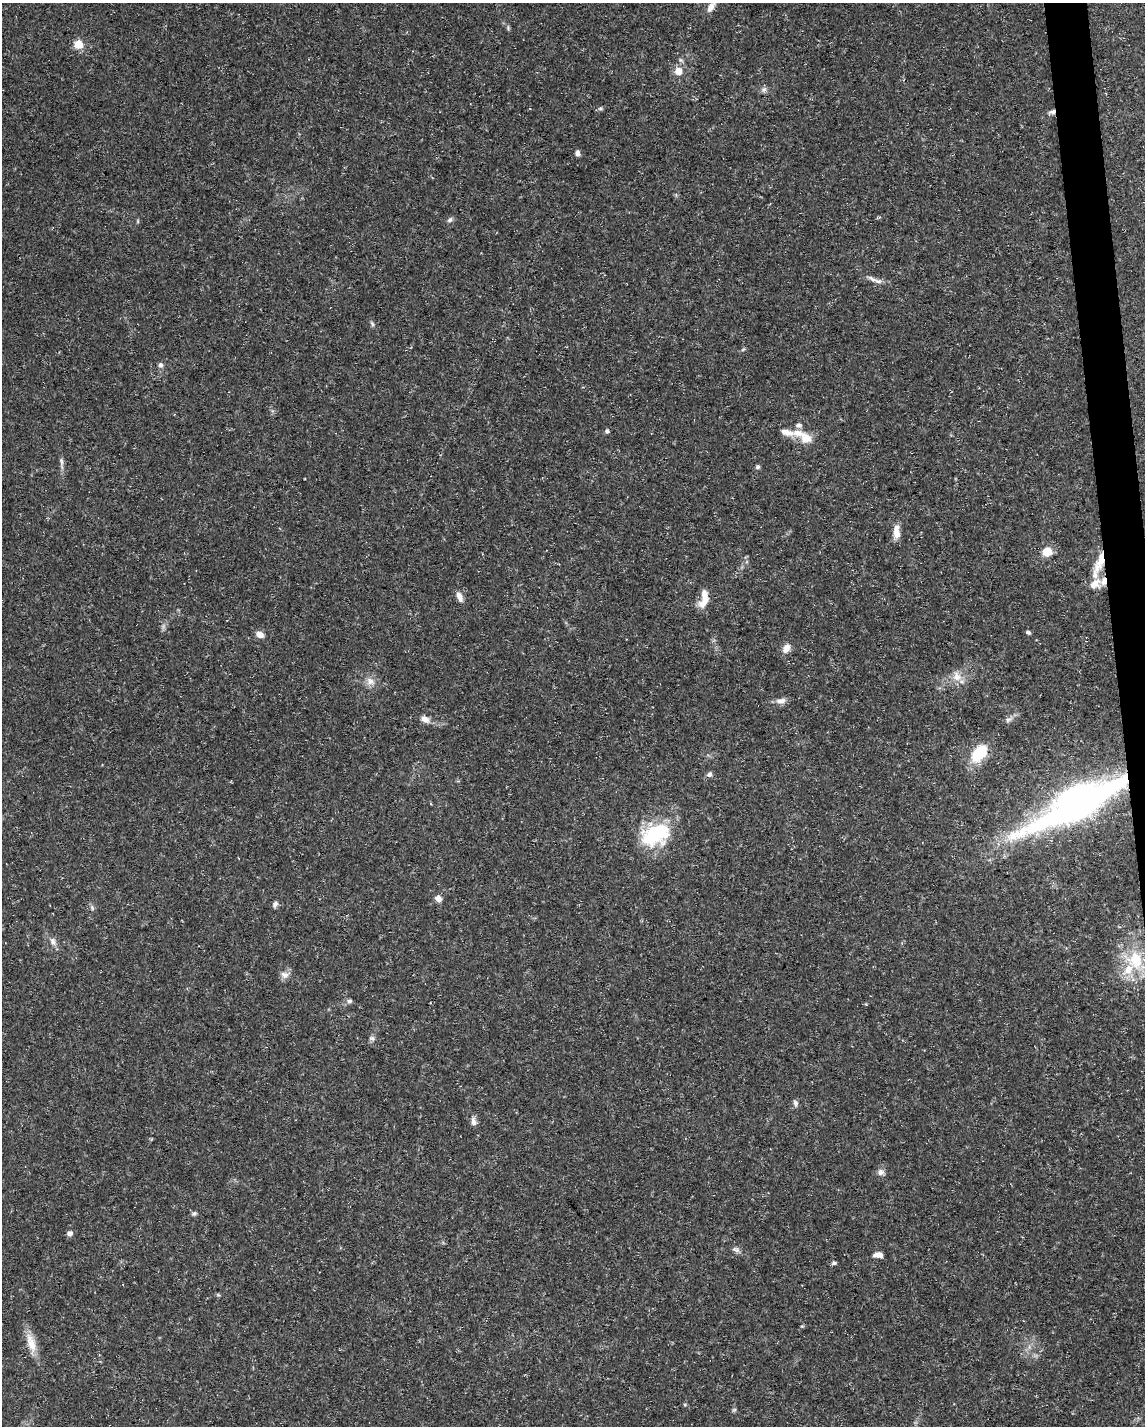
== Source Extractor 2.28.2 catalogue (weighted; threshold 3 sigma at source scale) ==
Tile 6 of 4 x 3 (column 2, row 2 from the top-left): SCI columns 1145-2287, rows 1477-2900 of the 4574 x 4333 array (HDU 1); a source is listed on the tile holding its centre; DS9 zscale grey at full resolution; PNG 1147 x 1428 px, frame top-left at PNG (2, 3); no overlay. Shown black and unused: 2% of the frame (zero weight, under 3 of 5 exposures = <1% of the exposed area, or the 3 px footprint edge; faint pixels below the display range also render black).
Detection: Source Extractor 2.28.2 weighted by HDU 2 'WHT'; one run over the whole footprint, this tile lists its part. Background 0.0294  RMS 0.0029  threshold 0.013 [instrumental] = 3 sigma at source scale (4.5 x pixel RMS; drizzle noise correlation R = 1.50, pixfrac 1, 0.0396/0.0396 arcsec/px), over >= 5 px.
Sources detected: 61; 6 inside a brighter listed object's ellipse — not listed separately; the other 55 listed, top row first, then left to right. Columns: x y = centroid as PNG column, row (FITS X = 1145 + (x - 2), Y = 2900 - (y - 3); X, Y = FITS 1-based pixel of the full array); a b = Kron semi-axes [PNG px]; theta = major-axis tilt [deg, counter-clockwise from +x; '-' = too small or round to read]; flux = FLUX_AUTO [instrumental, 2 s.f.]
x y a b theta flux
711 7 17 8 57 2.4
508 28 7 5 -80 0.49
78 44 5 5 - 12
678 71 10 9 - 2.7
764 90 9 7 39 0.89
600 108 6 6 - 0.55
1052 112 9 5 20 0.97
577 153 6 5 - 1
450 220 9 5 37 0.71
872 279 15 6 -31 1.5
372 324 8 5 -58 0.63
743 349 6 4 20 0.39
160 365 7 6 - 0.83
607 431 5 5 - 0.7
786 432 22 8 -15 2.8
806 439 16 14 -45 3.9
61 462 12 5 -82 0.93
758 467 6 6 - 0.57
896 533 13 8 -87 2.9
1047 551 8 7 - 5
1101 559 28 9 80 5.8
1104 581 11 7 76 2
459 596 12 7 -65 1.8
704 599 22 9 80 4.1
1028 632 5 4 - 0.59
260 635 9 7 -33 1.9
786 648 14 9 60 2.1
957 677 14 11 -61 3
370 681 13 10 -33 2.2
781 701 14 8 11 1.7
425 719 12 8 -36 1.8
1008 720 10 6 29 1
980 752 21 12 51 11
709 774 7 6 - 0.89
1077 804 91 24 27 160
655 835 31 20 23 22
438 899 8 6 -40 1.7
275 904 7 6 - 0.91
92 908 8 5 -70 0.67
53 941 12 8 -65 1.6
1136 960 21 17 -77 13
285 975 11 9 -24 1.7
349 1001 8 6 2 0.71
372 1038 8 6 -1 0.75
795 1103 11 5 -84 0.82
474 1121 13 7 -79 1.4
881 1172 10 8 2 1.3
194 1213 6 5 - 0.55
70 1233 7 6 - 1
736 1250 12 6 -21 0.99
878 1255 10 5 0 2
834 1263 6 5 - 0.58
218 1295 6 4 -19 0.37
31 1343 29 11 -74 4.7
734 1410 7 5 30 0.45
Overlapping masked pixels (flux is a lower limit): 4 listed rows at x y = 1052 112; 1101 559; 1104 581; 1077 804
Isophote crosses this tile's border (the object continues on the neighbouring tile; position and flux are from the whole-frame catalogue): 2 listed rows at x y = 711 7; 1136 960